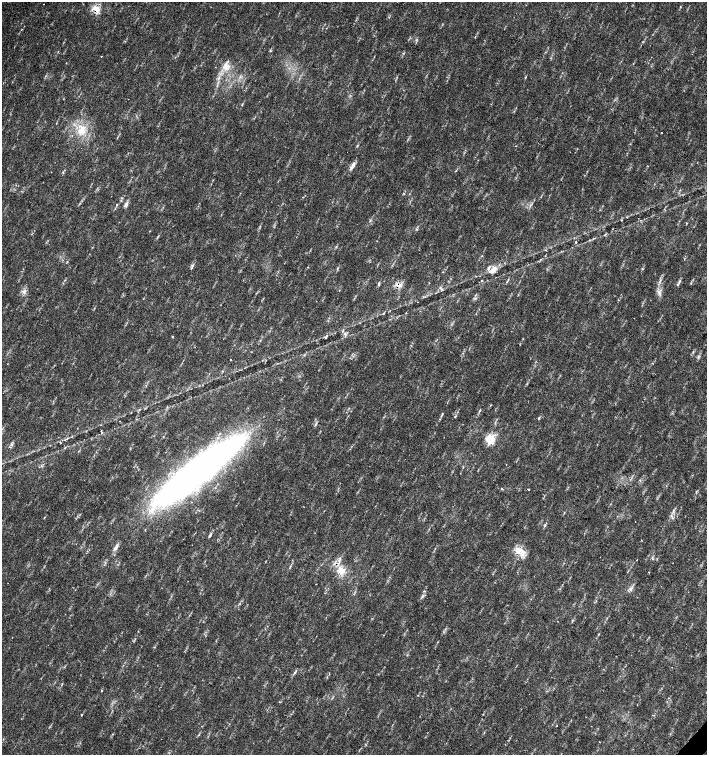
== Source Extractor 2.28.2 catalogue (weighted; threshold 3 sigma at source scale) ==
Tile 6 of 4 x 4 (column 2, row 2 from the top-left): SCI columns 1635-3043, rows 3013-4517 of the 6023 x 6029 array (HDU 1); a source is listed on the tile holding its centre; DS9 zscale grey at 2 x 2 block average (1 PNG px = mean of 2 x 2 image px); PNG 709 x 757 px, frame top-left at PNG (2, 2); no overlay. Shown black and unused: <1% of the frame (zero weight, under 2 of 3 exposures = <1% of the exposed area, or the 3 px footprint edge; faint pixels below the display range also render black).
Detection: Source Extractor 2.28.2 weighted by HDU 2 'WHT'; one run over the whole footprint, this tile lists its part. Background 0.0334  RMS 0.0041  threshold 0.0185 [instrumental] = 3 sigma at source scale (4.5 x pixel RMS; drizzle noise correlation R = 1.50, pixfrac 1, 0.0396/0.0396 arcsec/px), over >= 5 px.
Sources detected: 70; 1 inside a brighter object's white glare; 1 cosmic-ray / hot-pixel residue — not listed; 2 inside a brighter listed object's ellipse — not listed separately; the other 66 listed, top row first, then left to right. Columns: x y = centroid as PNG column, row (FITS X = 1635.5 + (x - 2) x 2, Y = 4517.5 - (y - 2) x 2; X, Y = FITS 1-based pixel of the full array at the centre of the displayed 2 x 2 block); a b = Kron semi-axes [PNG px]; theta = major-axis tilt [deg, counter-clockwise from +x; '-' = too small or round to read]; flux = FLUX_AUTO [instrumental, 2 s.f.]
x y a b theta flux
680 7 3 2 - 0.54
96 9 12 8 -34 9.7
270 51 3 2 - 0.66
101 56 2 2 - 0.36
226 68 8 5 -81 5.5
82 130 14 10 53 16
661 133 2 2 - 0.66
357 146 4 2 - 0.69
516 146 2 2 - 0.39
353 165 12 4 60 4.2
63 172 4 2 - 0.9
302 197 2 2 - 0.54
117 205 2 2 - 0.83
126 205 9 4 58 2.8
530 206 3 2 - 0.99
621 220 3 2 - 0.59
416 229 3 2 - 0.7
576 242 2 2 - 0.53
546 250 3 2 - 0.68
191 268 6 2 53 1.1
492 271 11 6 31 6.2
482 280 2 2 - 1.2
679 281 6 2 72 1.7
379 284 5 2 - 1
399 285 9 7 -9 6.1
442 290 3 3 - 0.96
24 292 6 3 -54 2.3
659 293 4 3 - 2.2
418 302 2 2 - 0.7
383 313 3 2 - 0.66
345 334 5 3 - 2
172 336 3 2 - 0.63
326 337 4 2 - 1.3
693 352 4 2 - 0.86
698 356 4 3 - 1.2
230 359 2 2 - 0.75
480 410 4 2 - 0.95
457 412 3 2 - 0.46
442 414 5 2 - 0.96
455 417 3 2 - 0.63
539 418 4 2 - 1.1
120 421 2 2 - 0.45
101 431 2 2 - 0.79
490 439 12 11 - 13
60 443 2 2 - 0.62
12 445 4 3 - 1.4
506 464 2 2 - 0.63
199 467 104 24 34 430
502 489 2 2 - 2.2
528 489 2 2 - 1.9
696 492 3 2 - 0.7
674 510 6 2 71 1.7
545 525 5 3 - 1.3
210 535 6 3 51 1.4
115 548 6 4 58 3
520 551 16 9 -27 11
340 558 3 2 - 1
637 560 2 2 - 0.75
340 572 13 7 -43 11
649 572 2 2 - 0.56
630 589 7 5 43 3
422 596 4 2 - 1.1
294 672 4 3 - 1.2
101 691 2 2 - 1.3
81 715 3 2 - 0.59
557 726 2 2 - 0.46
Overlapping masked pixels (flux is a lower limit): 3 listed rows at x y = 96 9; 399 285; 340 572
Diffuse or blended objects may show on this block-average render without a row.